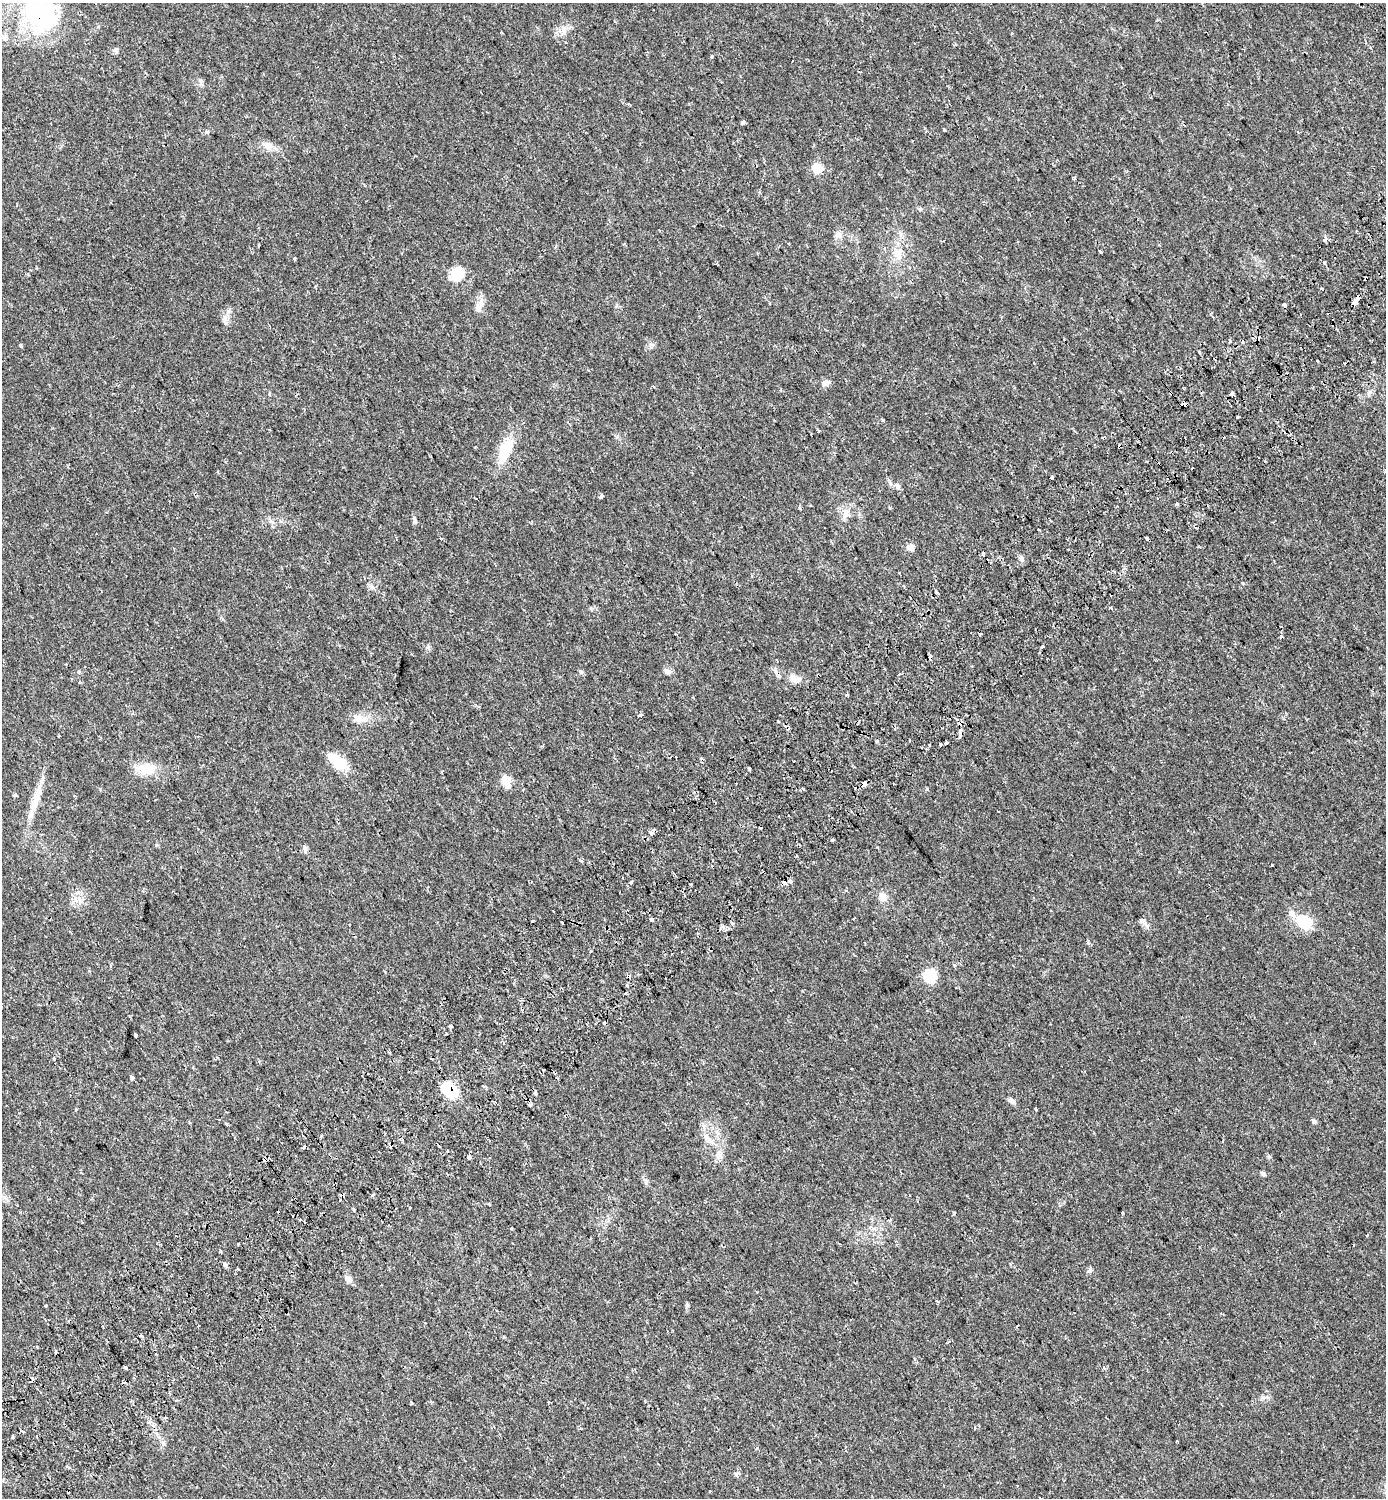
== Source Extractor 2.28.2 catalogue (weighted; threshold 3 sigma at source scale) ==
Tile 7 of 4 x 4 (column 3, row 2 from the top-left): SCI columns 3074-4457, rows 3065-4560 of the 6085 x 6137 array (HDU 1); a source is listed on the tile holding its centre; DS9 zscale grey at full resolution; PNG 1388 x 1500 px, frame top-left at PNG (2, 3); no overlay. Shown black and unused: <1% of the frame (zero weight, under 2 of 3 exposures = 5% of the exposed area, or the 3 px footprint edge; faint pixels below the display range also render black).
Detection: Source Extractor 2.28.2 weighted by HDU 2 'WHT'; one run over the whole footprint, this tile lists its part. Background 0.025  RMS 0.0034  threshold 0.0155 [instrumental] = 3 sigma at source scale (4.5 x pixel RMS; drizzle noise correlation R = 1.50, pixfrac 1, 0.0396/0.0396 arcsec/px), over >= 5 px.
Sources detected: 185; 38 cosmic-ray / hot-pixel residue — not listed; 2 inside a brighter listed object's ellipse — not listed separately; the other 145 listed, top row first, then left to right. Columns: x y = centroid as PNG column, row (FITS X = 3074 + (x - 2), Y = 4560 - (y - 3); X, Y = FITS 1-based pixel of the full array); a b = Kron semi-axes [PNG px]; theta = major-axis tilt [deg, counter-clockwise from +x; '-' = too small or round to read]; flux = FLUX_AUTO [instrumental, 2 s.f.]
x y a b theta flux
40 14 20 18 -46 62
1012 33 3 2 - 0.29
5 37 9 7 54 1.2
116 50 7 6 - 0.81
712 56 4 3 - 0.36
743 122 4 4 - 3
944 130 3 2 - 0.34
268 146 13 10 -34 2.4
817 168 6 6 - 8.7
1074 177 4 3 - 0.51
838 235 10 9 - 1.6
1325 239 4 3 - 2.5
1100 251 3 3 - 0.41
898 253 13 9 -89 2.8
294 258 4 3 - 0.33
458 273 13 9 46 11
1366 279 4 3 - 1.9
1322 289 4 3 - 0.83
1355 300 9 3 57 10
1284 305 5 3 - 1.2
478 309 10 8 -55 1.5
1229 341 4 3 - 0.7
20 345 4 3 - 0.55
1199 352 3 3 - 0.41
1344 363 3 3 - 1.5
826 383 11 7 19 1.4
653 387 4 3 - 0.49
1171 393 3 2 - 0.49
1232 394 4 3 - 4.2
1184 404 6 4 8 9.2
1237 417 3 3 - 1.9
883 420 4 3 - 0.4
819 430 4 3 - 0.38
1287 434 8 3 -34 1.3
1120 446 3 3 - 5.2
505 450 31 13 66 9.6
1146 462 3 2 - 0.45
1192 468 3 2 - 0.5
1051 477 3 3 - 1.5
897 486 9 7 -47 1.1
601 496 4 3 - 0.81
1177 504 3 3 - 2.9
890 508 3 3 - 0.36
846 514 10 9 - 1.8
415 521 10 5 -81 0.75
1273 522 3 2 - 0.32
1038 530 3 3 - 0.66
441 539 4 2 - 0.36
910 547 8 7 - 1.8
1021 558 9 6 -62 1
990 562 5 2 - 1.3
1243 583 4 3 - 0.52
937 593 4 3 - 0.32
1111 608 3 3 - 1.6
1281 636 5 4 - 0.44
1042 647 4 3 - 1
667 671 12 6 -31 1.1
78 672 4 4 - 0.73
581 672 6 5 - 0.62
899 674 3 2 - 0.91
818 675 3 2 - 0.51
794 678 17 10 -22 2.6
847 695 5 3 - 0.38
639 715 5 3 - 0.32
357 718 12 7 -44 1.8
778 721 3 2 - 0.33
960 732 4 3 - 2.2
960 737 3 3 - 0.45
910 739 3 2 - 0.45
946 743 3 3 - 0.98
940 745 4 2 - 0.53
337 761 27 13 -40 6.9
749 768 4 3 - 1.4
147 769 24 14 1 6.1
506 782 17 10 -70 2.7
864 784 5 4 - 2.2
803 788 3 3 - 0.87
15 795 4 3 - 0.65
36 798 29 10 67 5.1
851 811 4 3 - 0.35
651 833 6 4 67 0.77
832 840 3 3 - 2.2
305 849 9 5 -81 0.74
581 860 3 3 - 1.2
631 882 3 3 - 4.1
784 882 4 4 - 2.4
791 882 6 4 -63 0.89
882 897 12 9 -72 2.1
553 911 3 3 - 1.1
652 919 4 3 - 0.9
854 919 3 3 - 1.2
532 921 3 3 - 2
1142 921 8 5 19 0.71
1304 922 22 14 -29 9.1
732 924 4 3 - 0.83
721 927 6 5 - 1
1088 942 4 4 - 0.49
590 951 3 3 - 1.2
954 965 3 3 - 0.95
628 976 4 4 - 1.4
930 976 7 6 - 24
665 978 3 2 - 0.68
627 986 4 3 - 2.1
626 992 4 3 - 0.38
450 1026 4 3 - 0.83
135 1035 4 3 - 0.81
132 1077 4 4 - 2.2
449 1090 14 11 -38 14
535 1093 3 3 - 1.2
1012 1101 10 6 -40 1
530 1105 4 4 - 0.53
76 1110 3 3 - 0.33
1036 1110 3 2 - 0.29
1314 1121 6 5 - 0.52
227 1124 3 3 - 0.42
320 1136 3 3 - 2
708 1139 21 7 -42 2.7
719 1155 12 7 79 1.8
469 1157 3 3 - 3.8
268 1158 5 3 - 3
1263 1174 8 5 -28 0.58
373 1194 4 3 - 1.1
890 1220 5 3 - 0.41
305 1222 2 2 - 0.38
512 1229 3 2 - 0.33
1367 1235 4 3 - 0.24
220 1252 4 3 - 0.31
225 1265 6 5 - 0.62
238 1269 3 2 - 0.44
1090 1270 7 6 - 0.75
349 1279 10 7 -45 1.5
687 1305 6 5 - 0.45
504 1337 5 3 - 0.31
949 1342 4 3 - 0.5
55 1351 4 2 - 0.36
126 1367 3 3 - 1.2
1104 1368 3 3 - 0.7
32 1379 5 3 - 1.9
548 1402 4 3 - 0.24
411 1403 3 3 - 0.35
166 1418 4 3 - 0.32
757 1448 4 3 - 0.38
845 1450 5 3 - 0.33
736 1474 6 5 - 0.54
1040 1498 4 2 - 0.69
Overlapping masked pixels (flux is a lower limit): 15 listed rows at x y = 40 14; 1366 279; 1355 300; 1171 393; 1184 404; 1120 446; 990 562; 818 675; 960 732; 864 784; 784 882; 628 976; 449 1090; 268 1158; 32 1379
Isophote crosses this tile's border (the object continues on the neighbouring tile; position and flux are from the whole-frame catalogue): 2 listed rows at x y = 40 14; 1040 1498
Unlisted compact peaks at least as high as the median listed source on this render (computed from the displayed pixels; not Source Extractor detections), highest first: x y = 225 318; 1272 865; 927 789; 651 344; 13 1437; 1269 1157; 206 132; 428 647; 163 1443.